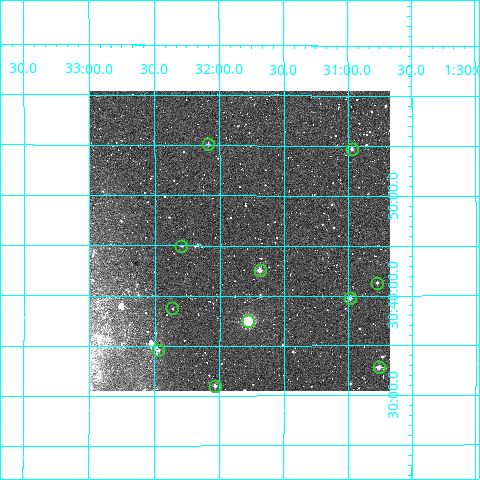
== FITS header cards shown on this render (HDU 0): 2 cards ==
NAXIS1  =                  300
NAXIS2  =                  300

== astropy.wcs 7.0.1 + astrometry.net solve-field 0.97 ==
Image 300 x 300 px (HDU 0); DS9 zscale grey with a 90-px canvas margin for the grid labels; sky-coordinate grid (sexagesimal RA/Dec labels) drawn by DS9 from the SOLVED WCS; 11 Tycho-2 reference stars matched to detected sources circled (green)
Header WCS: RA---TAN/DEC--TAN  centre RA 01:31:51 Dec +30:46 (22.96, +30.76 deg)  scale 6 arcsec/px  FOV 30.0' x 30.0'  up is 0 deg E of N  parity normal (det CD < 0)
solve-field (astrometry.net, Tycho-2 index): VERIFIED the header's WCS against the Tycho-2 star catalogue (verified at 2 index scales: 10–11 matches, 0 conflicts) and refined it, rather than solving blind
Solved WCS: RA---TAN-SIP/DEC--TAN-SIP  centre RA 01:31:51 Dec +30:46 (22.96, +30.76 deg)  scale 5.98 arcsec/px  FOV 29.9' x 30.0'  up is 0 deg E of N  parity normal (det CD < 0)
The solver's refit moves the header's centre by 3.5 arcsec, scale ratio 0.9973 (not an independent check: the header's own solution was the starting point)
Tycho-2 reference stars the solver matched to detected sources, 11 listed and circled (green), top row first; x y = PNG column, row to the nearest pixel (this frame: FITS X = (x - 90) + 1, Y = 300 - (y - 91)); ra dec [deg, ICRS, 3 dp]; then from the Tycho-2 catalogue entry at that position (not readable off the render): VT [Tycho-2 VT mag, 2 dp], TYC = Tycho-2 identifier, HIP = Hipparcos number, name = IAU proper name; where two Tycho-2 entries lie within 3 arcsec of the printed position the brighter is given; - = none
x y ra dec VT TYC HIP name
208 144 23.022 +30.919 11.16 2293-821-1 - -
352 149 22.743 +30.912 11.02 2293-800-1 - -
181 246 23.074 +30.749 11.77 2293-967-1 - -
260 270 22.923 +30.710 10.44 2293-1153-1 - -
377 283 22.694 +30.688 12.18 2293-1251-1 - -
350 298 22.747 +30.663 10.87 2293-1355-1 - -
172 308 23.091 +30.645 12.26 2293-1413-1 - -
248 321 22.944 +30.625 8.19 2293-1483-1 7123 -
158 350 23.118 +30.576 12.00 2293-1473-1 - -
379 367 22.691 +30.547 10.33 2293-1329-1 - -
215 386 23.009 +30.517 11.01 2293-1224-1 - -